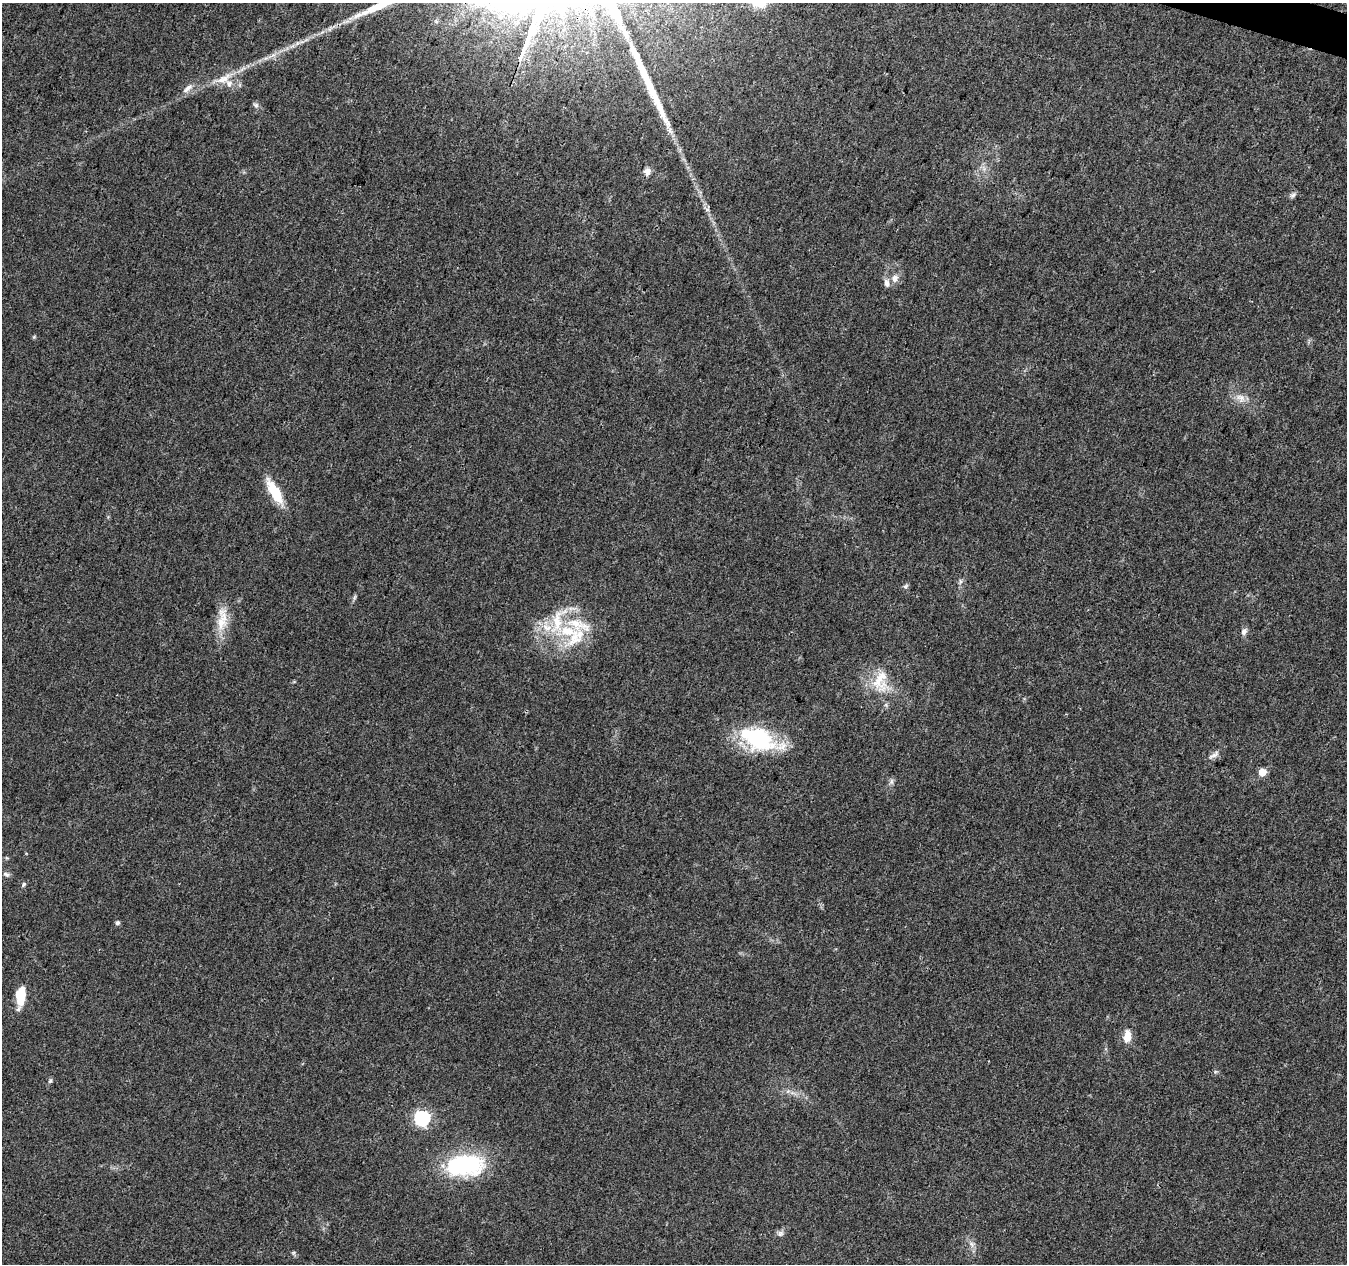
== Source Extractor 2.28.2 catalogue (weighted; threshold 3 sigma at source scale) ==
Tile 10 of 4 x 4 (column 2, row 3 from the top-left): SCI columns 1352-2696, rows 1541-2802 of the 5386 x 5539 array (HDU 1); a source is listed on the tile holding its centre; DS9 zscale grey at full resolution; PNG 1349 x 1266 px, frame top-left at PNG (2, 3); no overlay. Shown black and unused: <1% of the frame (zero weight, under 3 of 4 exposures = <1% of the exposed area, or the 3 px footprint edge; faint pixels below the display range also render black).
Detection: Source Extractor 2.28.2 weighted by HDU 2 'WHT'; one run over the whole footprint, this tile lists its part. Background 0.0487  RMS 0.0044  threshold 0.0198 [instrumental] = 3 sigma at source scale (4.5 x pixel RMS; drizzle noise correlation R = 1.50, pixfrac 1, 0.0396/0.0396 arcsec/px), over >= 5 px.
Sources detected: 40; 1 inside a brighter object's white glare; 1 long thin detection or spike segment (spike, bleed or trail) — not listed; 5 inside a brighter listed object's ellipse — not listed separately; the other 33 listed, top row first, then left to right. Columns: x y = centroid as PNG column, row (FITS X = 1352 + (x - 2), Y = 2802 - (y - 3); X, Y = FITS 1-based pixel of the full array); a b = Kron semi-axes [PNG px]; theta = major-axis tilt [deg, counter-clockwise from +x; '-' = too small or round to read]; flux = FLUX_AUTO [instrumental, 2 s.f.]
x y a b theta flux
535 15 38 2 70 7900
223 79 25 10 29 6.9
188 88 18 6 39 2.9
256 105 8 6 -35 1.2
647 172 9 8 - 2.5
1293 195 9 6 38 1.2
895 278 10 9 - 2.9
1241 398 15 10 -40 3.9
275 492 28 9 -60 15
960 581 8 4 -90 0.98
905 586 8 5 28 0.88
354 597 8 4 71 0.79
222 619 38 13 85 9.8
557 622 41 16 83 18
1244 631 9 7 62 1.8
574 638 35 19 58 17
880 681 35 21 84 15
759 738 40 24 -24 43
1214 755 19 6 33 2.1
1262 772 5 5 - 9.5
891 782 10 4 90 1.1
6 874 9 6 -31 1.2
23 884 7 5 48 0.9
117 923 5 5 - 1
20 996 21 8 85 12
1127 1036 14 8 81 5.4
1215 1072 6 4 19 0.61
50 1081 6 5 - 0.79
422 1118 7 6 - 99
465 1165 47 25 5 45
780 1234 9 7 45 1.5
971 1244 7 5 -88 1.3
293 1253 6 5 - 0.71
Isophote crosses this tile's border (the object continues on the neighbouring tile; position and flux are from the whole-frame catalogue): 1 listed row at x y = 535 15